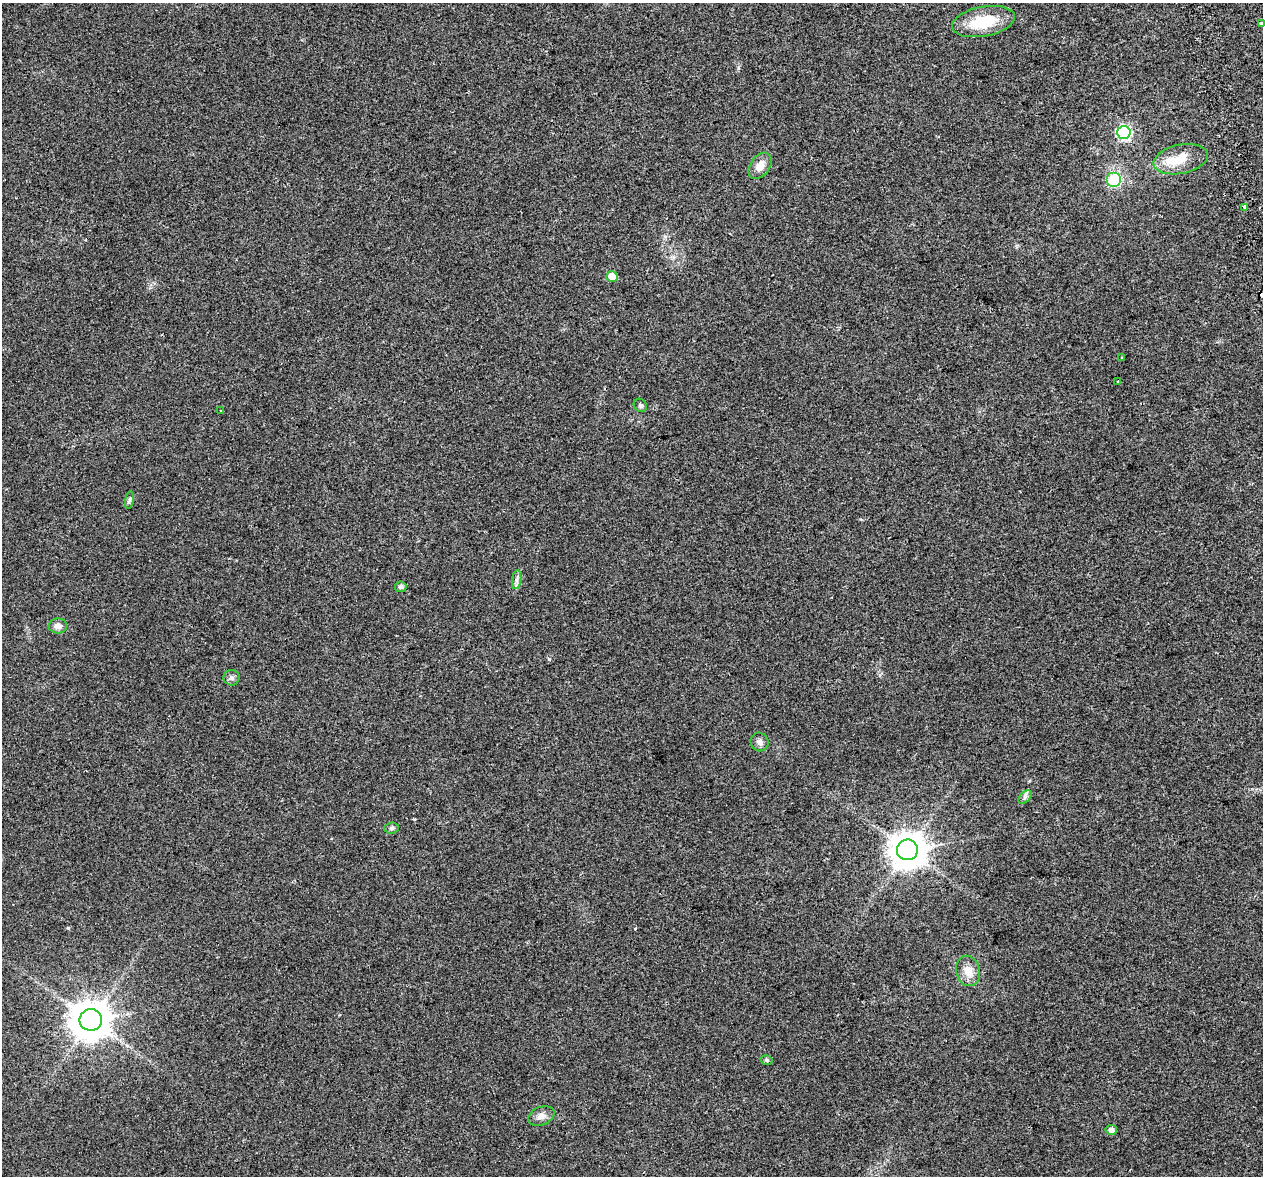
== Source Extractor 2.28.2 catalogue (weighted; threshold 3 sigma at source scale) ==
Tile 10 of 4 x 4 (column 2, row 3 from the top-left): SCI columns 1319-2579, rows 1279-2452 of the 5157 x 4856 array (HDU 1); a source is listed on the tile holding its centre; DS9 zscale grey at full resolution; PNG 1265 x 1178 px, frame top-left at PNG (2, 3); each listed source drawn as its Kron ellipse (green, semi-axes under 4 px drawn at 4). Shown black and unused: <1% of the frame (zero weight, under 2 of 3 exposures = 3% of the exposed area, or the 3 px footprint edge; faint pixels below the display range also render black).
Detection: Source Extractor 2.28.2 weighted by HDU 2 'WHT'; one run over the whole footprint, this tile lists its part. Background 0.0212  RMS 0.0071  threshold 0.0319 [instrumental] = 3 sigma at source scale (4.5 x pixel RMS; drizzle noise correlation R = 1.50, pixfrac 1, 0.0396/0.0396 arcsec/px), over >= 5 px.
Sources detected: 28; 2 cosmic-ray / hot-pixel residue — neither listed nor drawn; the other 26 listed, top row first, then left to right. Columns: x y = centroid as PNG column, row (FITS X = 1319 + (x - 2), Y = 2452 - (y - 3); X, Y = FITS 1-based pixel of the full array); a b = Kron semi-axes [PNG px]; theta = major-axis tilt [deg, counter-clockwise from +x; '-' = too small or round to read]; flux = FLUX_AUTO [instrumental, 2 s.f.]
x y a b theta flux
983 22 32 15 11 27
1261 24 3 3 - 120
1124 133 7 6 - 110
1181 159 27 14 11 16
760 166 14 9 55 6.6
1114 180 7 7 - 26
1245 207 3 3 - 2.4
612 276 5 5 - 13
1122 358 3 2 - 1.1
1118 382 3 3 - 2
640 405 7 6 - 1.5
221 410 3 3 - 2.8
129 500 9 4 81 1.5
517 580 9 4 82 2.1
401 587 6 5 - 2.2
58 626 9 7 -1 3.5
231 678 8 8 - 2.3
759 742 9 9 - 2.8
1025 797 8 5 45 1.7
392 828 7 5 4 1.5
907 850 10 10 - 1400
968 971 15 12 -77 7.9
91 1020 11 11 - 1900
767 1060 6 5 - 1.3
541 1116 14 9 22 4.2
1111 1130 5 5 - 3.4
Isophote crosses this tile's border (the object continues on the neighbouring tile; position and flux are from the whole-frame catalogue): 1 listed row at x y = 1261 24
Unlisted compact peaks at least as high as the median listed source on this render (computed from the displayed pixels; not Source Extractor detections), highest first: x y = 549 659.